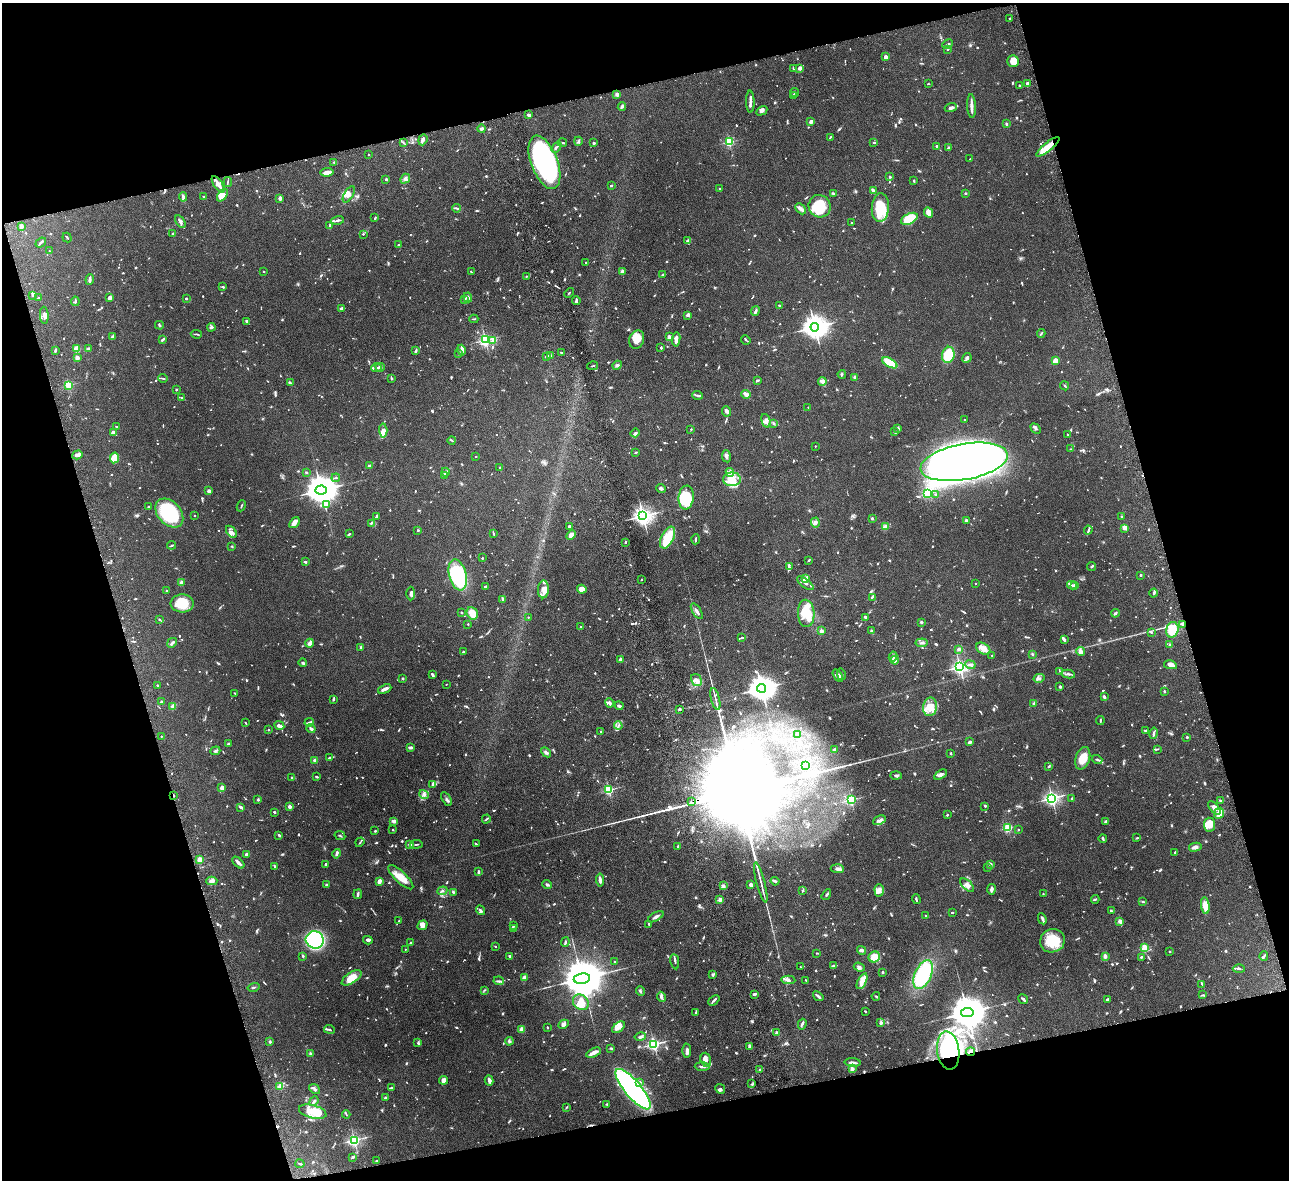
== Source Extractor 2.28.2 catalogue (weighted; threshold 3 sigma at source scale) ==
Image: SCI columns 56-5200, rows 286-4997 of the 5257 x 5162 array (HDU 1 of 3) = the unmasked area's bounding box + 8 px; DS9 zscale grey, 4 x 4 block average (1 PNG px = mean of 4 x 4 image px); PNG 1291 x 1182 px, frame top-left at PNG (2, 3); each listed source drawn as its Kron ellipse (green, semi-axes under 4 px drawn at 4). Shown black and unused: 32% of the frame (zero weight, under 6 of 12 exposures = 3% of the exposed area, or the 3 px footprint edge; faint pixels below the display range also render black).
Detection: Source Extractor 2.28.2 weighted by HDU 2 'WHT'. Background 0.125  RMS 0.0034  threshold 0.0139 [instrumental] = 3 sigma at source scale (4.09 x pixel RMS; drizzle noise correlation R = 1.36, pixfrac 0.8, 0.05/0.05 arcsec/px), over >= 5 px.
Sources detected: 1618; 24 too faint to see at this stretch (4 x 4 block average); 10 inside a brighter object's white glare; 6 cosmic-ray / hot-pixel residue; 1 long thin detection or spike segment (spike, bleed or trail) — neither listed nor drawn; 55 coinciding with a brighter row at this scale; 125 inside a brighter listed object's ellipse — not listed separately; of the other 1397, all 500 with FLUX_AUTO >= 1.76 (the completeness limit of this list) listed and drawn (897 fainter detections not listed), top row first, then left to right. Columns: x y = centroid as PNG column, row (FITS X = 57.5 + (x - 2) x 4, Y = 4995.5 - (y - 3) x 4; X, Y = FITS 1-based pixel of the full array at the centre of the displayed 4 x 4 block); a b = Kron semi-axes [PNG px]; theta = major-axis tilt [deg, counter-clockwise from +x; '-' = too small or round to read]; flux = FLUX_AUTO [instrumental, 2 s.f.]
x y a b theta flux
1010 18 2 2 - 1.9
948 44 5 2 - 2.7
948 49 2 2 - 2.7
885 57 4 3 - 5.3
1013 61 6 5 - 24
793 68 3 2 - 2
800 68 3 2 - 8.9
1027 83 4 3 - 4.3
928 84 2 2 - 2.1
1019 85 2 2 - 2
795 92 4 2 - 3.3
617 94 2 2 - 34
793 95 3 2 - 2
750 102 11 2 -88 6.4
971 106 12 2 -87 12
622 107 4 3 - 3.3
951 108 6 3 18 4.9
762 111 6 4 29 5.2
528 115 4 2 - 4.7
811 122 2 2 - 12
1006 124 3 2 - 2.3
482 129 4 3 - 4.3
830 137 3 2 - 2.3
423 140 6 4 69 5.2
578 141 4 2 - 2.4
729 142 2 2 - 190
874 142 4 2 - 1.8
404 143 3 2 - 2.1
562 143 5 2 - 2.3
594 143 2 2 - 16
556 147 6 2 48 3.9
937 147 3 2 - 5.7
1048 147 14 4 40 30
948 148 2 2 - 6.1
369 154 2 2 - 2
970 159 2 2 - 4.5
334 162 3 2 - 1.8
544 162 28 13 -69 600
327 172 7 2 8 15
890 177 2 2 - 2.2
386 179 2 2 - 9.4
405 179 5 4 - 5
914 180 3 2 - 2
228 182 5 2 - 1.9
218 184 9 4 -56 16
611 186 3 2 - 2.5
720 188 2 2 - 3
873 191 3 3 - 3.3
833 193 3 2 - 2.2
965 193 2 2 - 8.7
349 194 9 4 60 8.6
222 195 7 4 53 23
183 197 5 2 - 6.1
203 197 2 2 - 6.1
280 198 3 3 - 5.7
820 206 11 11 - 57
456 208 4 2 - 2.7
880 208 14 8 85 65
801 209 6 3 -45 5.9
929 213 5 4 - 15
375 218 3 2 - 2.7
909 219 9 5 27 66
337 220 6 2 15 5
180 222 7 4 -58 5.5
852 223 2 2 - 2.6
21 226 2 2 - 30
330 226 3 2 - 5.2
173 234 3 2 - 3.1
363 234 2 2 - 2
67 238 5 2 - 2.1
688 241 3 2 - 3.5
41 242 6 2 39 3.2
398 245 2 2 - 2.8
49 251 2 2 - 2
586 263 2 2 - 2.5
264 271 2 2 - 2.3
622 271 2 2 - 35
471 272 3 2 - 1.9
663 275 2 2 - 6.1
526 276 2 2 - 2.5
90 280 5 2 - 8.7
223 287 3 2 - 2.7
569 293 5 2 - 1.9
33 295 2 2 - 13
468 297 5 3 - 4.5
39 298 3 2 - 2.4
110 298 4 3 - 6.7
186 298 2 2 - 10
464 300 3 3 - 2.6
75 301 4 2 - 3.1
576 301 4 2 - 4.5
779 305 2 2 - 2.4
342 308 4 2 - 5.7
755 311 5 2 - 3.6
44 315 8 3 -86 7.1
688 315 4 3 - 5.3
474 319 4 2 - 1.8
246 321 2 2 - 3.6
159 325 4 2 - 2
211 327 4 2 - 3.8
815 327 4 4 - 2300
1041 333 4 2 - 1.9
196 334 5 2 - 2.3
112 337 4 2 - 4.5
669 337 2 2 - 35
637 339 9 7 70 20
676 339 7 3 84 10
162 340 3 2 - 2.8
485 340 2 2 - 410
746 340 5 2 - 2.6
493 341 2 2 - 21
89 348 2 2 - 2.3
661 348 3 2 - 1.9
77 349 3 3 - 24
461 350 5 4 - 9
55 351 3 2 - 3.9
416 351 4 2 - 3.2
561 352 3 2 - 2
459 353 2 2 - 5
551 355 3 2 - 2.4
948 355 8 6 78 69
546 357 4 2 - 2.8
77 358 2 2 - 37
967 358 5 3 - 4.2
1055 361 3 2 - 29
890 363 8 4 -30 40
617 365 5 3 - 3.9
593 366 5 2 - 2.3
380 367 4 2 - 3.7
376 368 5 2 - 3
842 374 4 2 - 2.4
854 377 3 2 - 2.7
163 378 4 2 - 2.1
391 378 3 2 - 3.3
757 380 3 2 - 3.7
822 381 4 2 - 13
290 383 3 2 - 2.3
69 385 2 2 - 150
1065 386 5 2 - 2.1
176 390 2 2 - 2.7
746 394 5 3 - 15
697 395 5 2 - 3.1
182 398 3 2 - 2.3
808 407 2 2 - 2.1
727 411 5 4 - 4.5
964 420 2 2 - 1.9
766 421 7 4 -74 10
774 423 2 2 - 2.5
116 427 2 2 - 2
898 428 4 2 - 3.1
691 429 2 2 - 2.4
1036 429 6 3 -45 3.9
383 430 7 4 -86 14
895 432 3 2 - 3.1
113 433 4 3 - 6.1
635 433 5 2 - 3.7
1068 435 4 2 - 3.2
452 440 4 2 - 2.3
815 446 2 2 - 2.8
1071 449 3 2 - 1.8
636 452 3 2 - 2.2
77 455 5 3 - 8.4
726 456 6 4 -81 5.3
476 457 2 2 - 3.4
115 458 5 4 - 25
964 462 44 18 10 2900
369 465 3 2 - 5.2
499 468 2 2 - 2.2
306 472 2 2 - 2.9
445 472 4 2 - 4.8
730 472 4 3 - 4.2
444 475 4 3 - 3.6
336 478 4 2 - 1.8
732 479 9 6 1 21
661 489 5 3 - 3.4
321 490 5 4 - 4400
209 491 2 2 - 28
927 493 2 2 - 160
936 495 4 2 - 2.1
686 497 12 7 84 63
326 504 3 2 - 48
241 506 5 2 - 1.8
148 507 2 2 - 2.5
169 513 16 11 -48 130
195 515 2 2 - 4.4
377 516 4 2 - 3.1
643 516 3 3 - 1100
1122 516 2 2 - 1.8
872 518 2 2 - 4.8
966 521 2 2 - 24
294 523 6 3 51 9.9
371 523 3 2 - 2
815 523 5 4 - 6.1
569 527 3 2 - 4.2
885 527 2 2 - 62
1125 528 4 3 - 8.8
418 530 3 2 - 1.8
1088 530 4 2 - 2.5
231 532 7 4 -53 7.3
493 533 3 2 - 1.8
350 534 2 2 - 1.9
571 535 5 4 - 16
668 538 12 6 63 51
695 539 5 2 - 2.3
625 542 3 2 - 2.6
172 545 4 2 - 2
232 546 2 2 - 1.8
482 558 2 2 - 1.9
809 560 3 2 - 2.3
305 562 2 2 - 4.1
1092 566 4 2 - 1.8
789 567 2 2 - 2.8
458 575 16 8 -76 160
1140 575 2 2 - 3.6
806 578 3 2 - 8.7
641 579 2 2 - 3.1
182 582 2 2 - 34
805 583 10 3 -38 5
975 583 2 2 - 1.8
1072 585 5 3 - 5.2
1074 585 3 2 - 10
486 586 3 2 - 5.5
543 589 9 5 88 14
582 589 5 4 - 12
166 591 2 2 - 4.2
1154 593 4 2 - 3.9
411 594 7 4 88 7.2
872 597 3 2 - 3
503 599 4 2 - 4.1
182 603 11 9 -3 44
697 611 9 2 -58 6.3
461 613 2 2 - 2.3
472 613 6 5 - 30
806 613 13 8 -87 61
1115 613 4 2 - 3.1
528 617 2 2 - 3
865 618 3 2 - 6.5
160 619 4 2 - 1.9
921 622 3 2 - 2.5
468 624 2 2 - 2.3
1183 624 3 3 - 3.4
581 627 2 2 - 3.8
871 630 2 2 - 4.1
1172 630 8 6 72 38
821 631 2 2 - 30
1151 632 3 2 - 1.9
742 638 4 2 - 2.5
1064 639 4 3 - 3.4
172 643 5 2 - 4
309 643 4 3 - 7.1
922 643 6 2 7 3.3
1169 645 2 2 - 2.6
361 647 2 2 - 17
959 649 2 2 - 7
983 649 8 5 -31 12
1081 651 4 3 - 12
463 652 2 2 - 2.2
1032 654 3 2 - 2.1
992 655 2 2 - 2
893 656 5 3 - 4
620 659 3 2 - 5.3
895 660 4 3 - 13
303 663 4 3 - 3.2
970 665 5 4 - 5.2
1170 665 6 4 -11 13
960 667 2 2 - 640
1060 671 3 2 - 2.5
841 674 6 3 -76 3.6
1068 674 6 2 -11 4.3
433 675 4 2 - 4.3
838 675 7 3 -56 5.6
1039 678 5 3 - 4.1
403 679 2 2 - 2.4
696 680 6 5 - 7.9
446 684 2 2 - 2.4
157 685 2 2 - 2
1060 686 2 2 - 3.5
762 688 4 4 - 3000
385 689 7 2 25 8.2
1164 691 2 2 - 2.6
235 693 2 2 - 2.6
1104 697 4 2 - 3.8
715 699 11 2 -76 5.9
333 700 3 2 - 3.3
161 702 2 2 - 8.3
610 703 4 2 - 5.5
1034 703 3 2 - 2.5
173 706 3 2 - 13
619 706 4 2 - 5
930 707 9 7 80 22
679 709 2 2 - 3.5
1100 720 4 2 - 2.2
309 722 5 2 - 4.3
245 723 3 2 - 2
279 726 5 2 - 10
618 726 4 2 - 2.7
311 729 4 3 - 5.3
269 730 2 2 - 1.8
1146 730 2 2 - 1.9
601 732 3 2 - 2.1
1154 733 6 2 77 5.6
797 735 2 2 - 1.9
161 736 2 2 - 3.8
1187 737 2 2 - 9.2
970 742 3 2 - 6.9
229 744 3 2 - 2.4
411 748 4 2 - 7.7
1157 749 4 2 - 2.1
835 750 3 2 - 4.8
215 751 5 2 - 3.4
546 752 6 2 -43 5.1
950 753 2 2 - 9
329 758 3 2 - 3
1083 758 11 7 72 30
1097 759 5 2 - 2.8
315 760 2 2 - 20
805 766 4 4 - 4.7
1049 766 3 2 - 1.9
941 775 7 3 33 7
896 776 6 2 -3 3.3
291 777 2 2 - 3.5
317 777 3 2 - 1.8
432 785 4 2 - 3
222 788 2 2 - 38
609 790 2 2 - 230
174 795 2 2 - 2
424 795 5 3 - 5.2
1052 798 2 2 - 630
1072 798 2 2 - 4.1
446 799 7 2 -60 4.3
258 800 2 2 - 2.6
851 800 2 2 - 240
1220 800 3 2 - 1.9
691 802 2 2 - 4.7
985 806 4 2 - 1.9
240 807 4 2 - 5.8
290 807 3 3 - 5.9
1214 808 8 3 -50 8.5
274 812 2 2 - 3.3
1219 813 6 5 - 26
947 815 2 2 - 2
486 819 4 2 - 2.6
879 820 7 4 26 7.2
394 821 3 2 - 12
1106 821 3 2 - 5.3
1209 825 7 5 -85 17
1008 828 2 2 - 180
393 830 2 2 - 1.8
1018 830 2 2 - 1.8
375 831 2 2 - 4.4
279 835 3 2 - 3.6
340 835 5 2 - 1.8
1103 838 4 2 - 5
1137 838 3 2 - 1.9
360 842 5 2 - 1.9
410 844 3 3 - 3.1
416 844 6 2 6 2.1
476 844 3 2 - 1.9
678 846 2 2 - 3.3
1195 847 6 4 14 6
1175 852 2 2 - 2.2
247 854 3 3 - 5.3
337 854 5 2 - 4.4
200 860 2 2 - 83
238 863 7 2 -43 9.4
326 864 2 2 - 3.1
990 864 4 3 - 3
275 867 2 2 - 1.8
988 867 2 2 - 2.1
837 869 6 3 -4 6.1
478 872 2 2 - 5.8
401 877 16 5 -44 26
600 880 6 2 -85 8.5
212 881 5 3 - 5.8
379 881 4 2 - 11
775 881 4 2 - 6.3
761 882 21 2 -76 10
547 884 5 3 - 3
326 885 3 2 - 2.9
751 885 3 2 - 8.8
967 885 8 4 -45 10
723 886 4 4 - 3.9
991 889 5 2 - 7.7
879 890 6 4 -87 9.2
442 891 5 3 - 3.4
803 891 3 2 - 2.3
453 892 3 3 - 2.3
358 894 5 2 - 3.9
1043 894 2 2 - 2
826 895 6 3 57 3.2
916 899 5 2 - 2.5
1095 899 4 2 - 2.2
720 900 2 2 - 38
1143 902 3 2 - 2.3
1205 906 8 4 -83 21
480 910 5 2 - 4.3
1111 911 2 2 - 5.2
952 912 3 2 - 1.9
925 916 2 2 - 6
656 917 9 2 29 5
1042 919 5 3 - 4.3
399 921 3 2 - 1.9
1120 921 2 2 - 36
649 924 3 2 - 2.3
422 925 5 4 - 7.8
514 925 3 3 - 3.2
513 928 3 2 - 3.3
315 940 9 8 - 280
368 940 5 3 - 4.8
1053 941 12 11 - 62
565 942 4 2 - 2.3
411 943 2 2 - 3.3
495 946 2 2 - 2.1
1145 948 2 2 - 150
405 949 2 2 - 2.2
862 950 4 3 - 5.6
1169 951 2 2 - 1.9
817 953 2 2 - 1.8
303 956 3 2 - 2.4
510 956 3 2 - 5.1
1105 956 2 2 - 13
1264 956 5 2 - 4.6
874 957 6 5 - 22
1141 957 2 2 - 2.2
614 961 2 2 - 1.9
675 962 8 2 -81 3.8
833 966 4 2 - 2.6
800 967 2 2 - 1.8
859 967 5 4 - 4.7
1239 969 6 2 -2 2.7
883 972 2 2 - 10
713 975 4 2 - 2.8
923 975 15 8 66 130
524 977 3 2 - 8
352 978 11 5 33 31
582 979 8 5 9 12000
788 980 7 3 -4 6.1
806 980 2 2 - 2.3
499 981 5 2 - 3.6
862 981 8 4 65 18
1202 984 3 2 - 2.9
254 987 6 2 14 2.5
484 990 4 2 - 1.9
640 991 5 2 - 2.9
755 994 4 2 - 3.7
1203 995 4 2 - 1.9
818 996 6 2 -38 5.1
876 996 4 2 - 2
661 997 5 4 - 4.8
1023 999 5 2 - 3.2
1107 999 2 2 - 3.5
714 1000 6 2 42 4
581 1002 8 7 - 23
865 1011 2 2 - 2.9
695 1013 4 2 - 2.1
967 1013 6 4 6 7200
881 1023 4 3 - 3.9
563 1024 5 4 - 6.5
802 1024 5 2 - 3.7
547 1027 2 2 - 2.4
618 1027 7 4 40 10
329 1029 5 2 - 2.1
521 1029 3 3 - 13
777 1033 3 2 - 6.1
640 1037 6 3 13 5.3
509 1041 4 3 - 3.2
269 1042 3 3 - 2.1
418 1043 4 3 - 2.5
654 1044 2 2 - 430
749 1046 3 2 - 3.6
611 1048 4 2 - 2.3
687 1051 7 3 88 6.9
948 1051 19 11 -83 210
970 1052 4 2 - 4.1
594 1053 8 3 27 13
310 1054 3 3 - 2.6
706 1060 7 5 -73 7.7
853 1063 8 2 -5 8
702 1067 7 3 -3 5
760 1069 3 2 - 3
852 1069 4 3 - 5.5
443 1080 4 4 - 7.6
489 1080 5 2 - 7
640 1082 3 2 - 2.5
752 1084 3 2 - 1.8
280 1087 2 2 - 69
392 1088 2 2 - 2.5
315 1089 6 3 -39 3.9
633 1089 25 8 -50 710
720 1089 5 4 - 4.1
385 1098 4 2 - 2.6
314 1101 5 3 - 4.2
607 1104 3 2 - 2.5
567 1107 3 2 - 2.4
313 1112 14 6 -15 45
346 1114 4 2 - 1.8
354 1140 2 2 - 440
353 1157 2 2 - 2.6
377 1161 3 2 - 1.9
300 1164 4 2 - 1.8
Overlapping masked pixels (flux is a lower limit): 4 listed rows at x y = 1183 624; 174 795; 948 1051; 970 1052
Diffuse or blended objects may show on this block-average render without a row.